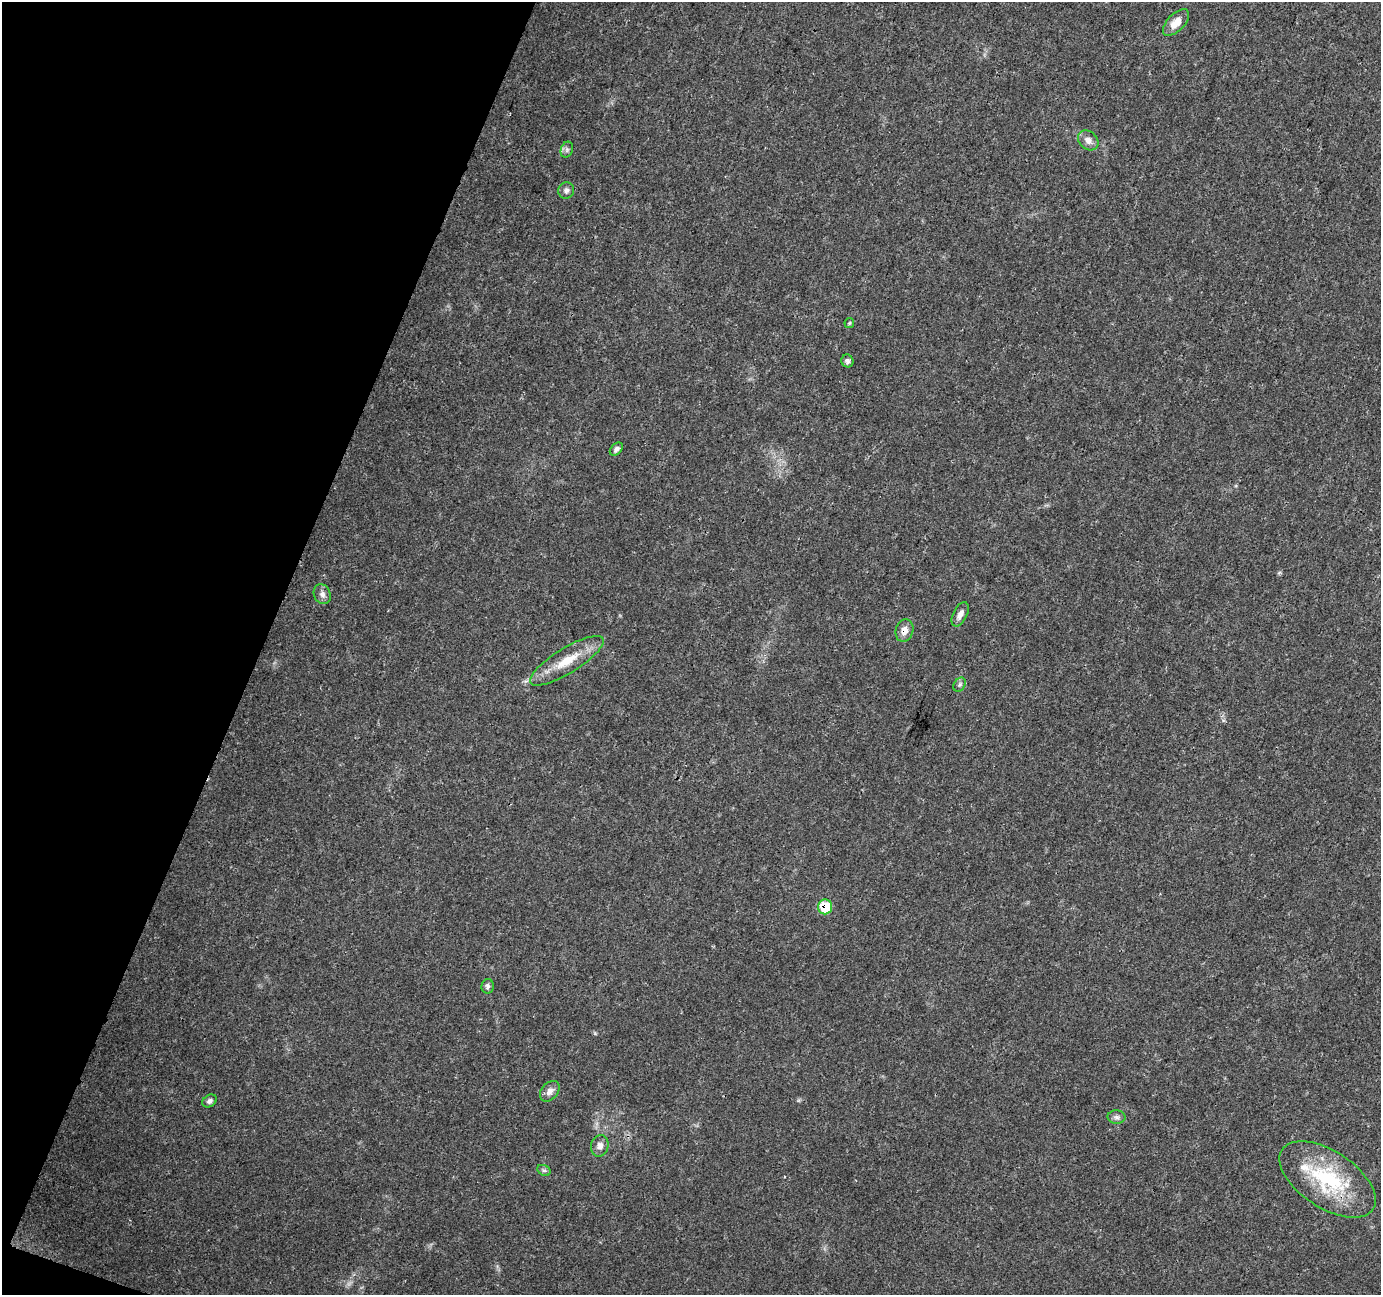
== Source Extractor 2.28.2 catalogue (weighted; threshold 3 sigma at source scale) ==
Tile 9 of 4 x 4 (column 1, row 3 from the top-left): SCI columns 12-1390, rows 1571-2863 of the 5527 x 5664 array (HDU 1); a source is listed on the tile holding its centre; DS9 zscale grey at full resolution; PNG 1383 x 1297 px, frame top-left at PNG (2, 2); each listed source drawn as its Kron ellipse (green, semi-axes under 4 px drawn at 4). Shown black and unused: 19% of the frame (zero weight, under 3 of 4 exposures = <1% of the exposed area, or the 3 px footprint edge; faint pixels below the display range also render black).
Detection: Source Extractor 2.28.2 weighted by HDU 2 'WHT'; one run over the whole footprint, this tile lists its part. Background 0.022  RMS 0.0036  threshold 0.016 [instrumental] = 3 sigma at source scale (4.5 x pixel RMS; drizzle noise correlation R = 1.50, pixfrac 1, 0.0396/0.0396 arcsec/px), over >= 5 px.
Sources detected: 21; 1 inside a brighter listed object's ellipse — not listed separately; the other 20 listed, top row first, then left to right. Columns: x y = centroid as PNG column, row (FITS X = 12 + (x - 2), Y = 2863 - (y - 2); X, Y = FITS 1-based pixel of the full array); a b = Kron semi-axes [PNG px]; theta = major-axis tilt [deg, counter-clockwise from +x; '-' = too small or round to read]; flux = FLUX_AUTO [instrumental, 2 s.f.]
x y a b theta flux
1176 23 16 8 46 4.4
1088 140 11 9 -41 2.4
567 150 8 6 70 1
566 191 8 8 - 1.3
849 323 5 5 - 0.44
847 361 6 6 - 1.4
616 449 8 5 43 1
322 594 10 8 -64 1.8
960 614 13 7 63 2.1
904 631 11 8 75 2.9
567 661 42 12 32 10
960 685 7 5 56 0.82
825 907 7 7 - 9.5
488 986 7 6 - 1.1
550 1091 12 8 49 2.1
210 1101 8 5 34 1.2
1117 1117 9 6 -1 1.1
600 1146 11 9 76 2.1
544 1170 7 5 -28 0.73
1328 1179 54 28 -33 32
Overlapping masked pixels (flux is a lower limit): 2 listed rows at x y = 904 631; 825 907